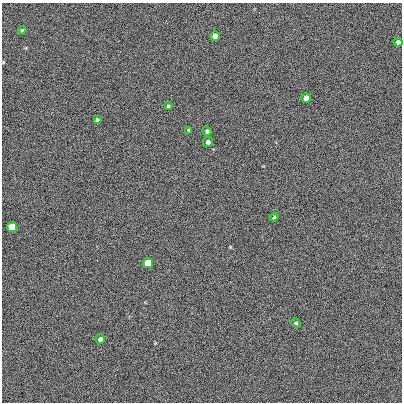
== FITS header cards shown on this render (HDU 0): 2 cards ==
NAXIS1  =                  400 /
NAXIS2  =                  400 /

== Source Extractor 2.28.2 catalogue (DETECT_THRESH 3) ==
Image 400 x 400 px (HDU 0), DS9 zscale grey, 1 PNG px = 1 image px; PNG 404 x 404 px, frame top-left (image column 1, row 400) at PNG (2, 3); each listed source drawn as its Kron ellipse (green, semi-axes under 4 px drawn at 4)
Background 0.00247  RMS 0.22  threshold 0.657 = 3 sigma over >= 5 px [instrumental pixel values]
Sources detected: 14; all 14 listed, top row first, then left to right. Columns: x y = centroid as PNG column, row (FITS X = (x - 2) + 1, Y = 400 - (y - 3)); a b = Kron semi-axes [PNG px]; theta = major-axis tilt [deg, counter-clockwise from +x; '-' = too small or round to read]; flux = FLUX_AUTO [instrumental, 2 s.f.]
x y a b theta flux
22 30 4 3 - 16
215 36 5 5 - 110
398 42 4 4 - 35
306 98 5 4 - 94
168 106 3 3 - 14
97 120 4 3 - 26
189 130 4 4 - 13
207 131 5 4 - 29
208 142 5 5 - 35
274 217 4 4 - 19
12 227 5 5 - 510
148 263 5 5 - 530
296 323 5 4 - 17
100 339 5 4 - 36